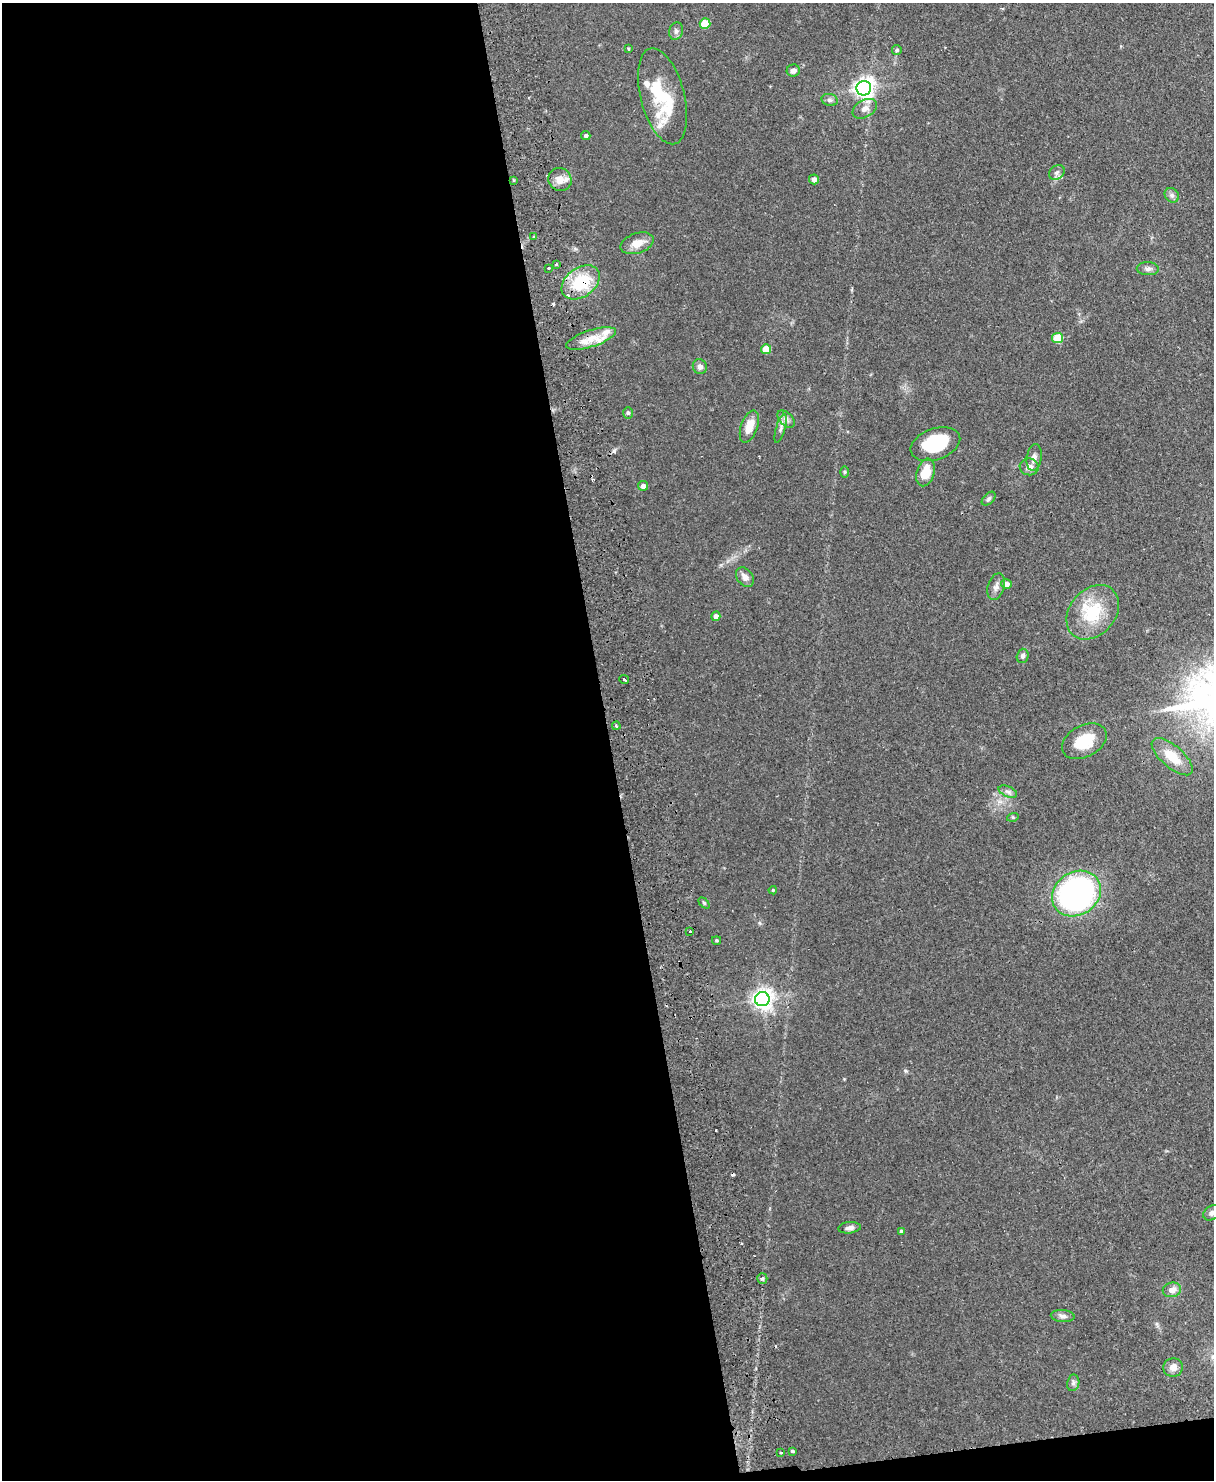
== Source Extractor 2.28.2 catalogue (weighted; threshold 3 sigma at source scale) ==
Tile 9 of 4 x 3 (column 1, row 3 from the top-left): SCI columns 58-1269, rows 154-1631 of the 4965 x 4853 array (HDU 1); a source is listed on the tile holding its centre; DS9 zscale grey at full resolution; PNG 1216 x 1482 px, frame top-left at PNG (2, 3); each listed source drawn as its Kron ellipse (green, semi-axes under 4 px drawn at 4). Shown black and unused: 51% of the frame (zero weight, under 2 of 3 exposures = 3% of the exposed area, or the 3 px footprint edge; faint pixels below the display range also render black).
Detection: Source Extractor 2.28.2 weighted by HDU 2 'WHT'; one run over the whole footprint, this tile lists its part. Background 0.14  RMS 0.0068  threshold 0.0305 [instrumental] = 3 sigma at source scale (4.5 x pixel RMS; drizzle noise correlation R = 1.50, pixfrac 1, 0.05/0.05 arcsec/px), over >= 5 px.
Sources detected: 71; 1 inside a brighter object's white glare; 2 cosmic-ray / hot-pixel residue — neither listed nor drawn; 4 inside a brighter listed object's ellipse — not listed separately; the other 64 listed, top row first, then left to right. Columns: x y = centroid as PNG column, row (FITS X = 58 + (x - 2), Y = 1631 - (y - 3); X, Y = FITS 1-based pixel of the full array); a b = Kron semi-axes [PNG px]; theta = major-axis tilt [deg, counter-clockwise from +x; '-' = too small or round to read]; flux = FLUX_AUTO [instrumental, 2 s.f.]
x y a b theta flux
705 23 5 5 - 19
676 31 9 7 74 2.1
628 48 3 3 - 0.73
897 50 5 4 - 0.85
793 71 6 6 - 3
864 88 7 7 - 360
662 96 49 22 -75 38
830 100 8 6 -15 1.8
865 109 13 8 29 4.4
586 135 4 4 - 1.3
1057 172 8 6 39 2
560 179 12 11 - 6
814 179 5 5 - 3.1
513 180 3 3 - 1
1172 195 8 6 -45 2
534 236 3 3 - 0.78
637 243 17 10 18 7.1
556 264 3 3 - 1.2
549 268 3 3 - 0.61
1148 269 11 6 -2 2.7
581 282 21 14 36 31
591 338 26 8 18 9.5
1057 338 5 5 - 19
766 349 5 5 - 12
700 367 7 7 - 2.4
628 413 6 5 - 1.1
786 419 10 6 -45 2.7
749 427 17 8 71 9.3
781 428 15 4 74 2.7
935 444 26 15 20 36
1034 457 13 7 80 3.3
1029 467 9 8 - 3.9
844 472 6 4 90 0.94
926 472 14 9 74 13
643 486 5 5 - 2.8
989 499 8 5 45 1.4
745 577 11 8 -53 3.8
1006 584 5 5 - 4.3
996 587 13 8 71 3.4
1093 612 30 23 49 30
716 616 5 4 - 3.1
1023 656 7 6 - 1.7
624 679 5 3 - 4.2
616 726 4 3 - 0.96
1084 741 24 15 28 21
1172 757 25 11 -41 14
1008 792 10 5 -23 2.2
1013 817 6 4 17 0.74
773 890 4 4 - 0.7
1076 894 26 21 34 170
704 903 6 4 -45 0.92
690 931 3 3 - 1.4
716 940 4 3 - 0.74
762 999 7 7 - 380
1212 1213 9 7 35 2.4
849 1228 11 5 6 2.8
901 1231 4 4 - 1.4
762 1278 5 5 - 1.5
1172 1290 9 7 13 4.7
1063 1316 12 6 -5 2.5
1173 1367 10 9 - 4.6
1073 1383 8 6 79 1.8
792 1451 3 3 - 5.2
781 1453 3 2 - 0.74
Overlapping masked pixels (flux is a lower limit): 2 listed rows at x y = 581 282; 591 338
Isophote crosses this tile's border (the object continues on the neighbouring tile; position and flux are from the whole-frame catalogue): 1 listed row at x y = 1212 1213